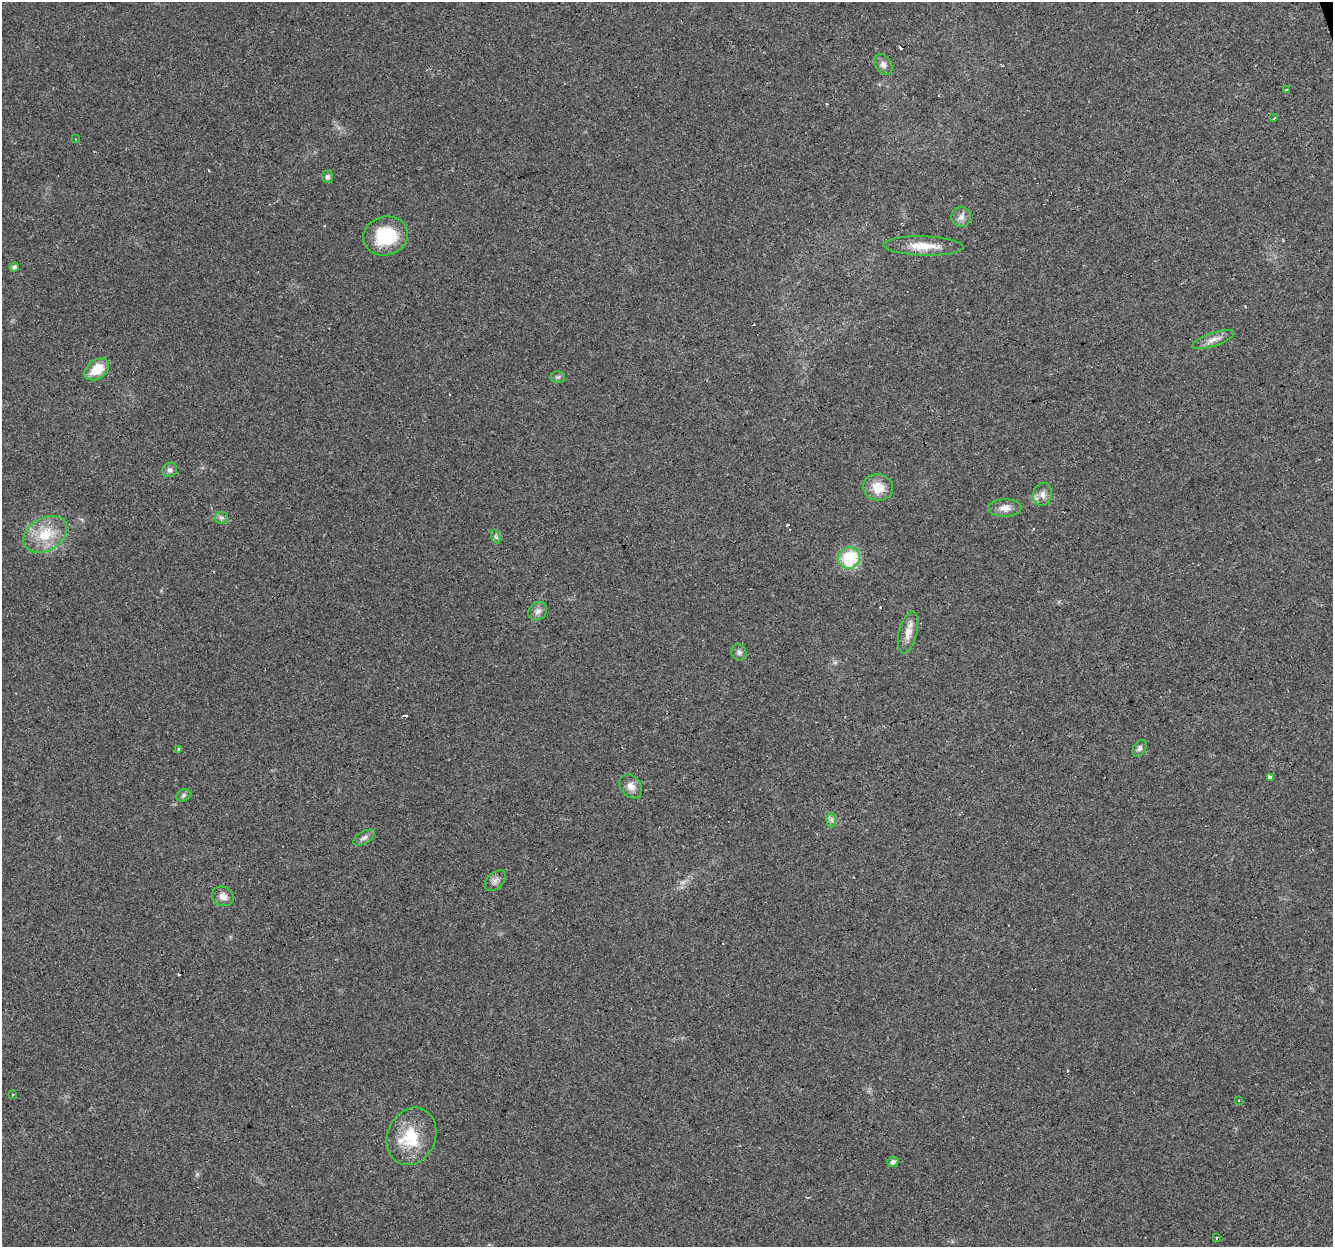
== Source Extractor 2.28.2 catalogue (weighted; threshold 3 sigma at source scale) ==
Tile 10 of 4 x 4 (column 2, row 3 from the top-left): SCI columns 1333-2663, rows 1302-2546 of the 5326 x 5145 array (HDU 1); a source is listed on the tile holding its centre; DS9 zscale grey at full resolution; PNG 1335 x 1249 px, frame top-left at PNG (2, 2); each listed source drawn as its Kron ellipse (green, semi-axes under 4 px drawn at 4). Shown black and unused: <1% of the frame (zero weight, under 3 of 4 exposures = <1% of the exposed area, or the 3 px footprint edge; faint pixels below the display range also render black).
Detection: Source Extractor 2.28.2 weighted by HDU 2 'WHT'; one run over the whole footprint, this tile lists its part. Background 0.0435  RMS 0.0038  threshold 0.0171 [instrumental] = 3 sigma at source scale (4.5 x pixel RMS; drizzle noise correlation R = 1.50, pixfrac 1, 0.0396/0.0396 arcsec/px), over >= 5 px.
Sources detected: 52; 1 too faint to see at this stretch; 12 cosmic-ray / hot-pixel residue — neither listed nor drawn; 2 inside a brighter listed object's ellipse — not listed separately; the other 37 listed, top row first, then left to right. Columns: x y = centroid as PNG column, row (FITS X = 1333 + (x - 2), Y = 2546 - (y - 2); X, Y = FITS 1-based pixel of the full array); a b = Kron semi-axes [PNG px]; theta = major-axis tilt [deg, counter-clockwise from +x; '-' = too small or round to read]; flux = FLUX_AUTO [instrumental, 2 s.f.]
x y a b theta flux
883 64 11 7 -56 1.8
1287 89 4 3 - 1.7
1274 118 3 2 - 0.74
75 139 3 2 - 0.28
327 177 6 5 - 0.99
961 217 10 10 - 2.1
386 236 22 19 15 18
923 246 40 9 -2 7.6
14 267 4 4 - 1.3
1213 340 22 6 19 2.9
97 369 13 9 35 8.4
558 377 7 6 - 0.85
170 470 7 7 - 1.3
878 487 15 13 -15 6.3
1042 494 11 9 78 2.2
1005 508 17 8 3 3.1
221 518 6 6 - 0.95
45 534 23 16 30 12
496 537 7 4 -71 0.79
849 558 11 10 - 18
538 611 10 8 42 1.8
908 632 21 9 76 3.9
739 652 8 7 - 1.2
1139 748 9 6 60 1.2
178 749 3 3 - 20
1270 777 3 3 - 14
631 786 13 10 -51 2.8
184 795 7 5 35 0.93
832 820 7 4 90 0.89
364 838 12 6 30 1.5
495 881 13 8 42 1.8
223 896 11 9 -28 2.6
13 1094 3 2 - 0.35
1239 1100 3 2 - 0.49
411 1136 29 24 68 14
893 1162 5 5 - 1.4
1216 1238 3 3 - 0.6